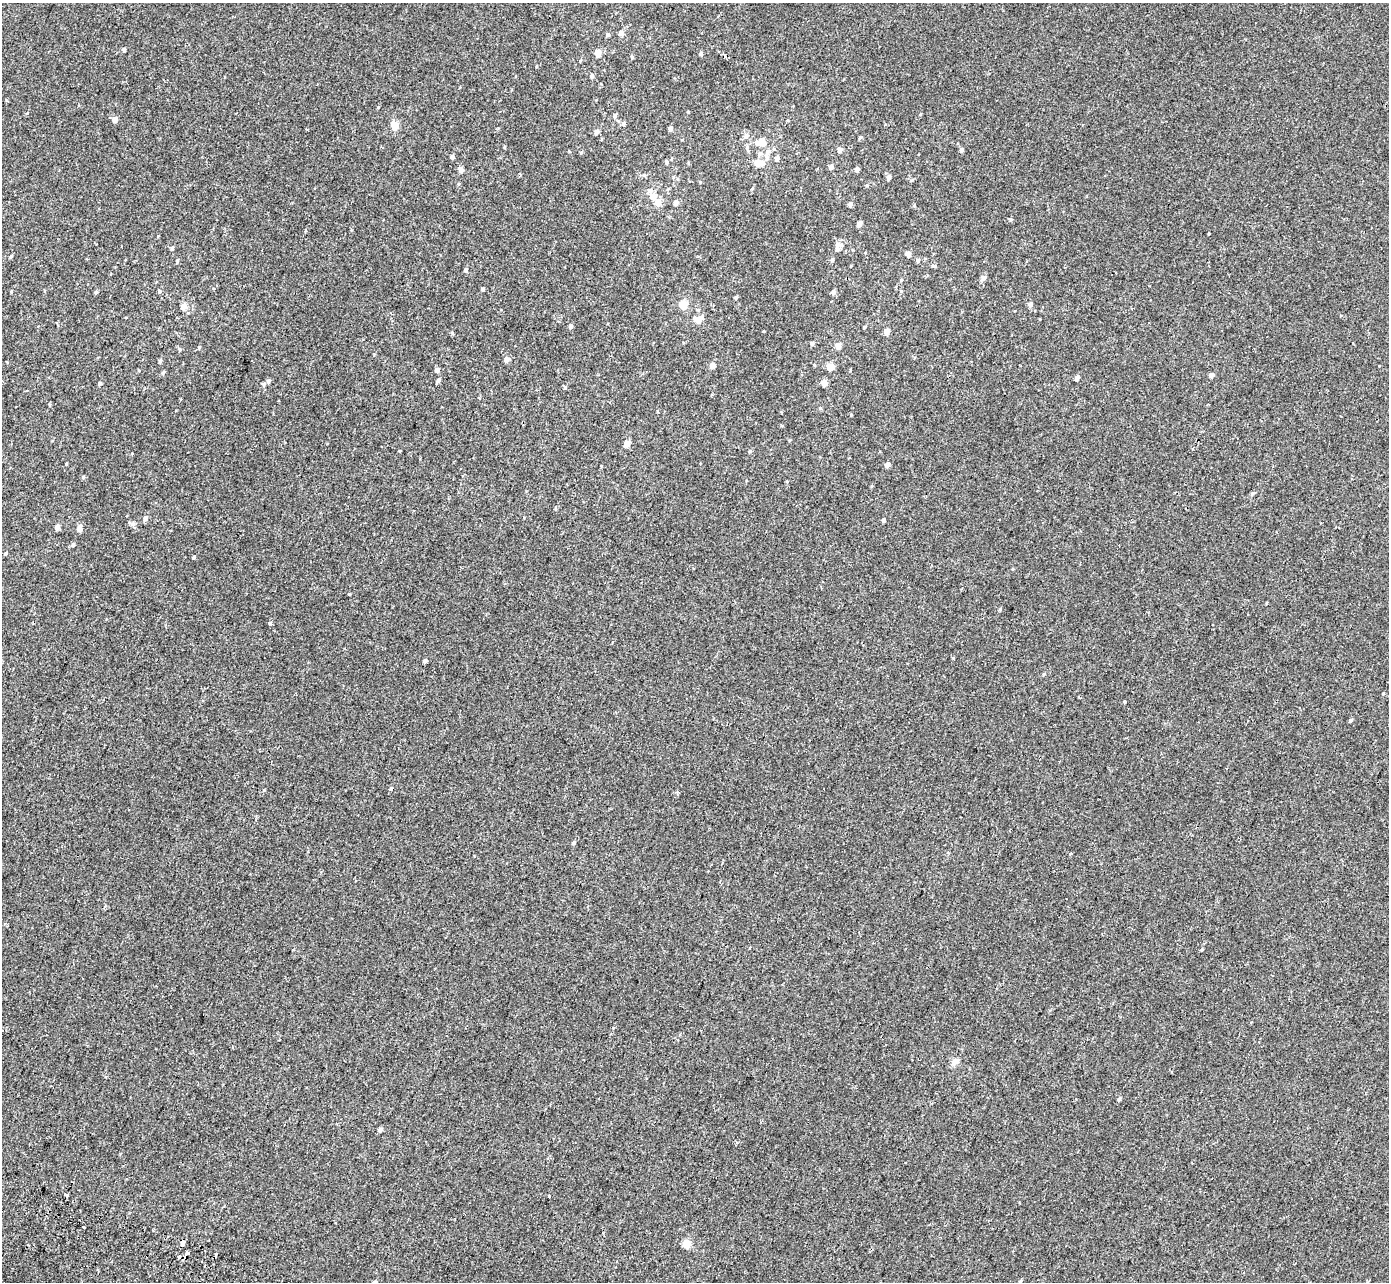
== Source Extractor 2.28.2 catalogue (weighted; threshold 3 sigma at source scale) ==
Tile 7 of 4 x 4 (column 3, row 2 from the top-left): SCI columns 2947-4333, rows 3040-4319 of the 5886 x 6016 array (HDU 1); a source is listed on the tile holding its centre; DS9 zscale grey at full resolution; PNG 1391 x 1284 px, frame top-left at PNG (2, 3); no overlay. Shown black and unused: <1% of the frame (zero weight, under 2 of 3 exposures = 11% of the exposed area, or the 3 px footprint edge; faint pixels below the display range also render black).
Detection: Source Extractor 2.28.2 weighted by HDU 2 'WHT'; one run over the whole footprint, this tile lists its part. Background -1.87e-04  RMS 0.0033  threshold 0.0146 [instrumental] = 3 sigma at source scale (4.5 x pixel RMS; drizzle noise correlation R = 1.50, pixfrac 1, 0.0396/0.0396 arcsec/px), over >= 5 px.
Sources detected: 111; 1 inside a brighter object's white glare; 1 cosmic-ray / hot-pixel residue — not listed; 4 inside a brighter listed object's ellipse — not listed separately; the other 105 listed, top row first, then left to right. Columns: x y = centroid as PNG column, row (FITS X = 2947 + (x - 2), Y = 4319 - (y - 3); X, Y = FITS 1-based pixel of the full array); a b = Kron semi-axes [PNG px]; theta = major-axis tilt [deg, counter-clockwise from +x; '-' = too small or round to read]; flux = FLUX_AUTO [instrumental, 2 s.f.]
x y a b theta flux
621 33 6 5 - 0.95
608 34 5 4 - 0.41
124 50 4 3 - 0.55
598 53 5 5 - 3
701 54 4 4 - 0.53
632 57 4 4 - 0.36
592 76 5 4 - 0.66
615 116 5 4 - 0.5
115 119 5 4 - 1.8
624 123 6 5 - 0.52
395 125 5 4 - 5.7
670 128 4 4 - 0.81
596 132 4 4 - 1.5
746 136 7 6 - 0.84
762 142 8 7 - 2.2
747 147 6 5 - 0.49
840 150 5 4 - 1.1
962 150 5 4 - 0.6
768 152 8 6 57 0.98
760 154 7 5 88 0.68
452 157 4 4 - 0.67
777 158 5 5 - 0.65
666 162 6 3 -82 0.35
757 163 6 6 - 2.6
831 167 5 4 - 0.97
857 169 4 4 - 0.85
461 170 7 5 -51 0.87
888 177 5 4 - 1.1
650 190 8 5 35 0.7
653 196 5 5 - 2.9
658 202 6 6 - 2.1
676 203 5 4 - 1.3
850 204 4 4 - 0.98
1011 219 5 4 - 0.32
859 224 4 4 - 1.3
1209 233 3 3 - 0.47
837 244 8 5 52 0.75
172 248 5 4 - 0.34
908 254 4 4 - 1.6
11 257 4 3 - 0.35
832 260 4 4 - 0.34
918 261 5 5 - 0.53
466 270 4 4 - 0.61
983 277 7 6 - 0.77
901 280 4 4 - 0.29
483 289 4 3 - 0.48
159 291 4 4 - 0.4
96 292 4 4 - 0.37
833 292 5 5 - 0.76
736 297 4 4 - 0.35
1031 304 6 4 -15 0.53
683 305 5 5 - 7.6
183 306 5 5 - 2.3
698 319 9 7 8 2.2
571 326 4 4 - 0.61
864 327 5 3 - 0.26
887 332 4 4 - 2.6
812 343 4 4 - 0.53
838 346 5 5 - 1.8
180 349 5 3 - 0.31
506 360 5 5 - 1.1
160 361 5 3 - 0.51
712 365 4 4 - 2
830 367 5 4 - 4.3
437 370 5 4 - 0.78
163 372 6 4 62 0.44
1211 375 4 4 - 1.1
1077 378 4 4 - 0.98
439 380 5 4 - 0.47
268 381 6 5 - 0.47
100 383 4 4 - 0.51
824 383 6 5 - 1.9
264 384 5 4 - 0.42
565 388 5 3 - 0.3
627 443 5 4 - 2.7
66 464 3 3 - 0.25
887 465 5 4 - 1.1
83 477 5 4 - 0.37
145 518 5 4 - 0.78
883 520 4 3 - 0.48
132 524 6 5 - 0.67
57 527 4 4 - 1.4
80 527 9 5 -81 0.99
73 544 5 4 - 0.41
6 553 4 4 - 0.36
194 557 4 3 - 0.58
349 594 3 3 - 0.48
425 661 4 4 - 0.46
1125 701 3 3 - 1.2
1351 720 5 3 - 0.32
391 789 4 3 - 1.3
573 843 5 4 - 0.48
1071 853 3 2 - 0.44
750 948 4 3 - 3
954 1062 9 8 - 1.3
1119 1099 5 3 - 0.49
380 1129 4 4 - 0.77
67 1195 4 3 - 1.4
549 1197 3 3 - 4.3
83 1227 3 3 - 2.7
183 1243 6 3 70 3.3
686 1244 5 5 - 6.2
187 1253 3 3 - 1.2
1020 1281 4 3 - 0.36
375 1282 5 3 - 0.57
Overlapping masked pixels (flux is a lower limit): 2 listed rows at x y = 391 789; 183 1243
Isophote crosses this tile's border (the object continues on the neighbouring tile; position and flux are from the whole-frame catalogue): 1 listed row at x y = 375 1282
Unlisted compact peaks at least as high as the median listed source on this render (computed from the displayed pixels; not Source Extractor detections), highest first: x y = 1000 609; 270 623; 953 658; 378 107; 452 333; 851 415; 11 292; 199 347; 764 331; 1202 949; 1044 674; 1253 493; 933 266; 901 291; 177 261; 688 112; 27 113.